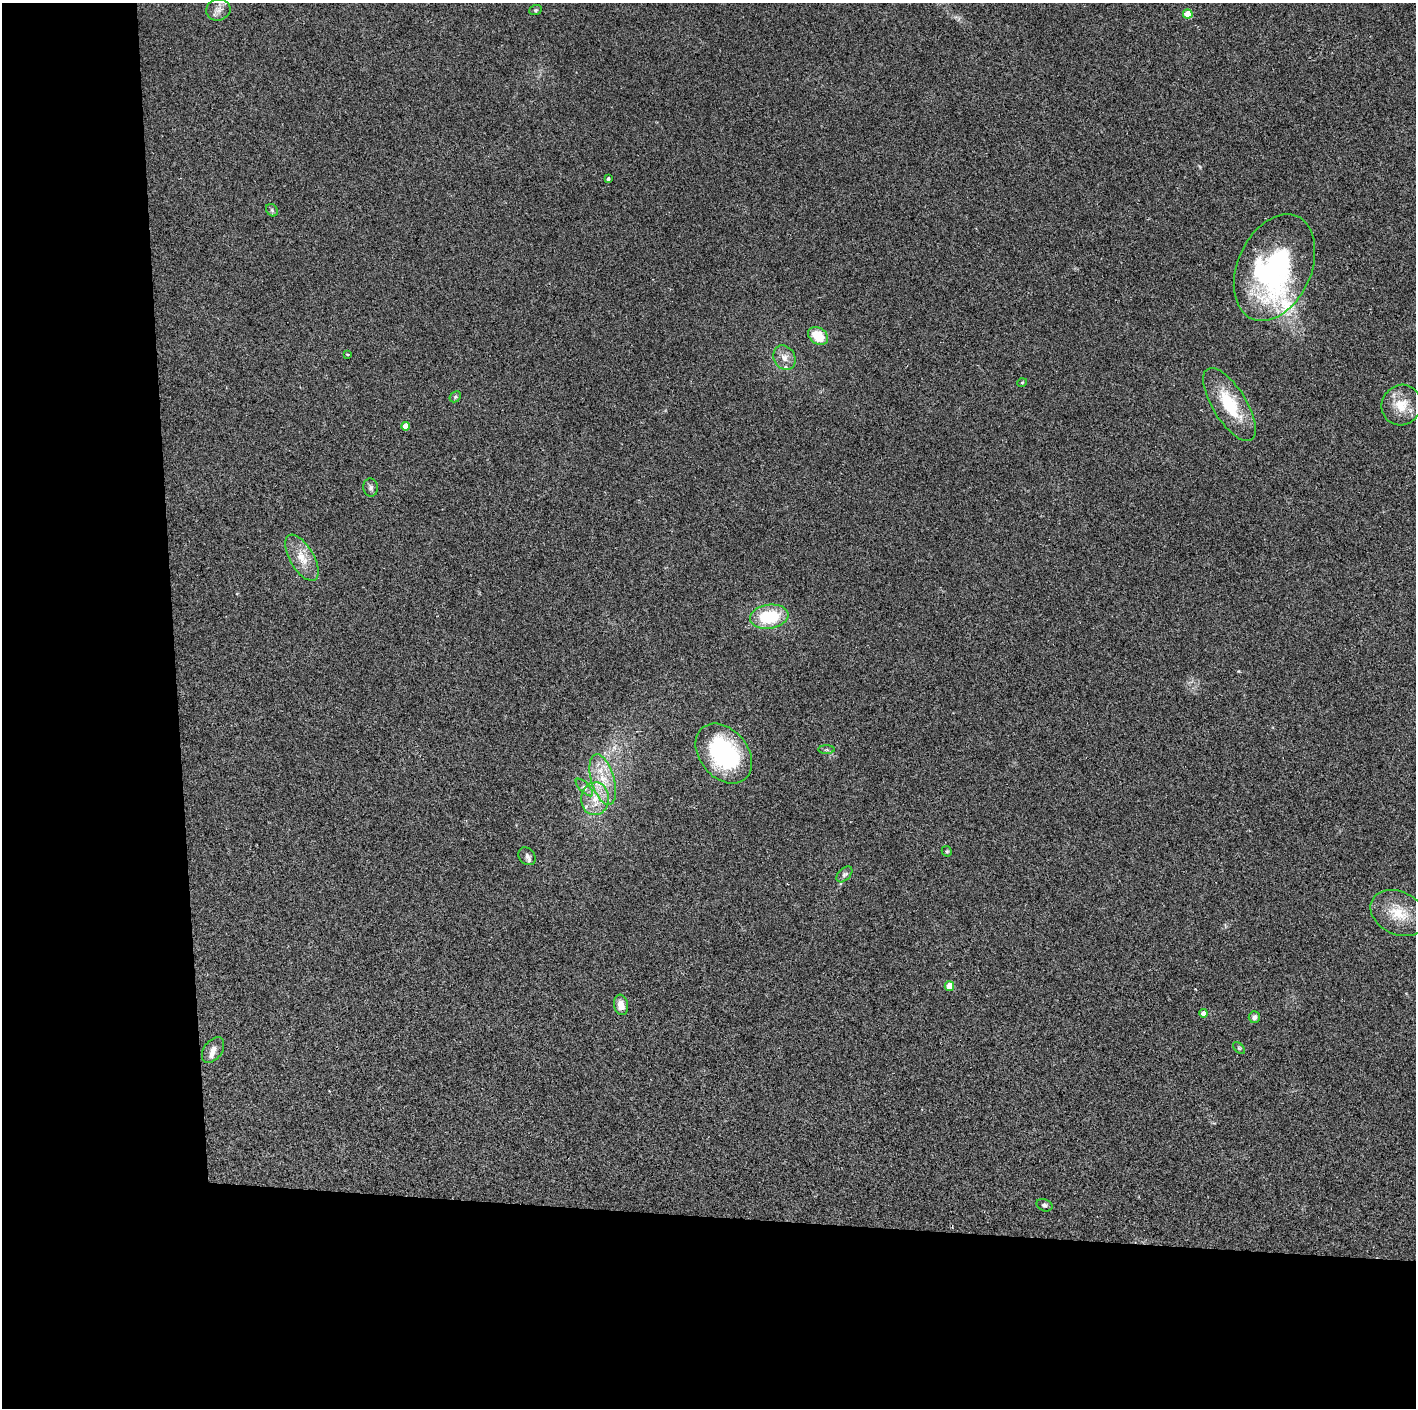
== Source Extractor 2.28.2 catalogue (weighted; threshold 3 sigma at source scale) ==
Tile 7 of 3 x 3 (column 1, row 3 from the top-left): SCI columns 1-1414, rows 1-1406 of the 4242 x 4218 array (HDU 1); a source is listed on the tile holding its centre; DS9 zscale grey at full resolution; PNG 1418 x 1410 px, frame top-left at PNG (2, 3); each listed source drawn as its Kron ellipse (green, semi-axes under 4 px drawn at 4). Shown black and unused: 24% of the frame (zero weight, under 2 of 3 exposures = <1% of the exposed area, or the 3 px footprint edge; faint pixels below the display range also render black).
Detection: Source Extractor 2.28.2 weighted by HDU 2 'WHT'; one run over the whole footprint, this tile lists its part. Background 0.077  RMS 0.0093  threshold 0.0418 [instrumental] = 3 sigma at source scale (4.5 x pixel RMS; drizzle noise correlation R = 1.50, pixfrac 1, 0.05/0.05 arcsec/px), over >= 5 px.
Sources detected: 38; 1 inside a brighter object's white glare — neither listed nor drawn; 4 inside a brighter listed object's ellipse — not listed separately; the other 33 listed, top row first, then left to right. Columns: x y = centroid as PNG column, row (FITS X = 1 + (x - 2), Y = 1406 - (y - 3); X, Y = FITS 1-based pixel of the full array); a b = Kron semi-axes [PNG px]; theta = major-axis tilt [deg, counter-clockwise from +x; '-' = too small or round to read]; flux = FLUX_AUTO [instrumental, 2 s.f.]
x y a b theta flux
218 10 12 10 17 6.2
535 10 6 5 - 1.4
1188 14 5 4 - 21
608 179 3 3 - 2.1
272 210 7 5 -47 1.8
1274 268 56 37 66 160
818 336 11 8 -35 22
347 354 3 3 - 1
784 358 13 10 -60 7.2
1022 383 5 3 - 0.73
455 397 6 4 47 1.6
1229 404 42 17 -58 42
1401 405 20 19 - 19
405 426 4 4 - 13
371 488 9 7 -82 2.7
302 558 26 12 -59 16
769 617 19 12 8 43
827 750 8 4 0 1.6
724 754 33 24 -51 120
603 779 26 11 -74 23
584 787 11 5 -45 3.2
595 799 16 14 86 18
947 851 5 5 - 1.2
527 856 9 8 - 3.4
844 874 9 5 44 2.6
1399 913 29 21 -26 26
949 986 4 4 - 15
621 1005 10 7 -81 9.1
1203 1013 4 4 - 4.1
1254 1017 6 5 - 3.3
1239 1048 7 4 -45 1.5
213 1050 14 9 54 5.8
1044 1205 8 6 -21 2.3